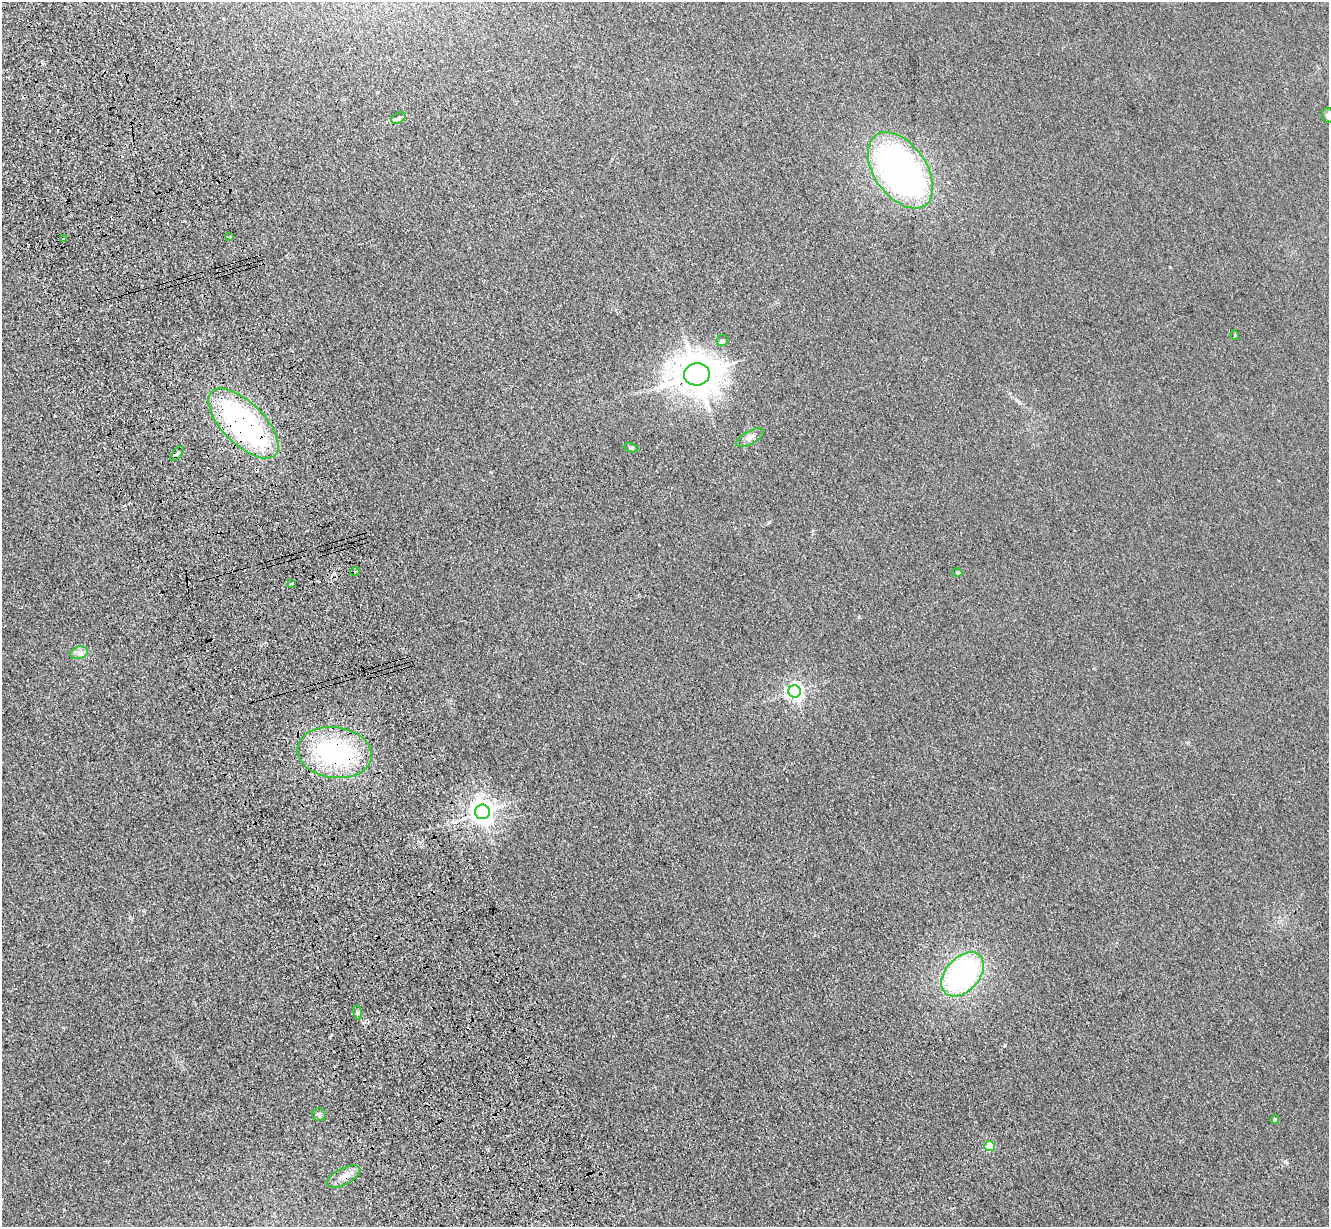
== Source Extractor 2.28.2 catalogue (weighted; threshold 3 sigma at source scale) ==
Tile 11 of 4 x 4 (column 3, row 3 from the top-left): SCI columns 2769-4095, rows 1423-2647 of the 5535 x 5417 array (HDU 1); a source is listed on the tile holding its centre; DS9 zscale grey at full resolution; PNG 1331 x 1229 px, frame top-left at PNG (2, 2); each listed source drawn as its Kron ellipse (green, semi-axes under 4 px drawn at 4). Shown black and unused: <1% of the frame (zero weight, under 3 of 4 exposures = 6% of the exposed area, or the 3 px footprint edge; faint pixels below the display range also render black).
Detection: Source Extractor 2.28.2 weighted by HDU 2 'WHT'; one run over the whole footprint, this tile lists its part. Background 0.0347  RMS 0.0061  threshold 0.0274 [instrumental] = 3 sigma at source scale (4.5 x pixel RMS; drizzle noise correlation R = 1.50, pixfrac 1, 0.05/0.05 arcsec/px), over >= 5 px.
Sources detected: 27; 2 cosmic-ray / hot-pixel residue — neither listed nor drawn; the other 25 listed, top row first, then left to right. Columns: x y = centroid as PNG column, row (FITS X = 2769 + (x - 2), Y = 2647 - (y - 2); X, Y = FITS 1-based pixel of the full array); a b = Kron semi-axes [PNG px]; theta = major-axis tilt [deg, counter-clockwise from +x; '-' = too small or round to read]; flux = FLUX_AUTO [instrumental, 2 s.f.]
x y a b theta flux
1328 116 7 6 - 2.5
399 118 8 5 28 1.3
900 170 43 26 -55 230
230 237 3 3 - 0.49
63 239 3 2 - 0.99
1235 335 5 3 - 0.48
722 341 6 5 - 1.3
697 374 13 11 11 1600
243 423 45 21 -45 130
750 438 15 6 29 3.2
631 448 7 4 -11 1
177 454 9 3 50 0.99
355 572 5 3 - 2
957 572 5 3 - 0.63
291 584 4 3 - 1.9
79 653 9 6 18 2.5
794 691 6 6 - 210
335 752 37 25 -8 84
482 812 7 7 - 520
963 974 26 17 47 120
358 1012 7 4 -81 0.82
319 1115 7 6 - 1.5
1275 1119 4 4 - 1
990 1146 5 5 - 24
344 1176 18 8 27 5.1
Overlapping masked pixels (flux is a lower limit): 5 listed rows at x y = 697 374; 243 423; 335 752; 482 812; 344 1176
Isophote crosses this tile's border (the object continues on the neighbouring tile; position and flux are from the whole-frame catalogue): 1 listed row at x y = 1328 116
Unlisted compact peaks at least as high as the median listed source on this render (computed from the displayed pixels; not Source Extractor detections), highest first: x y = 1285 1161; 1170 267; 1005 1045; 769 522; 490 472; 859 617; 1020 403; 813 530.